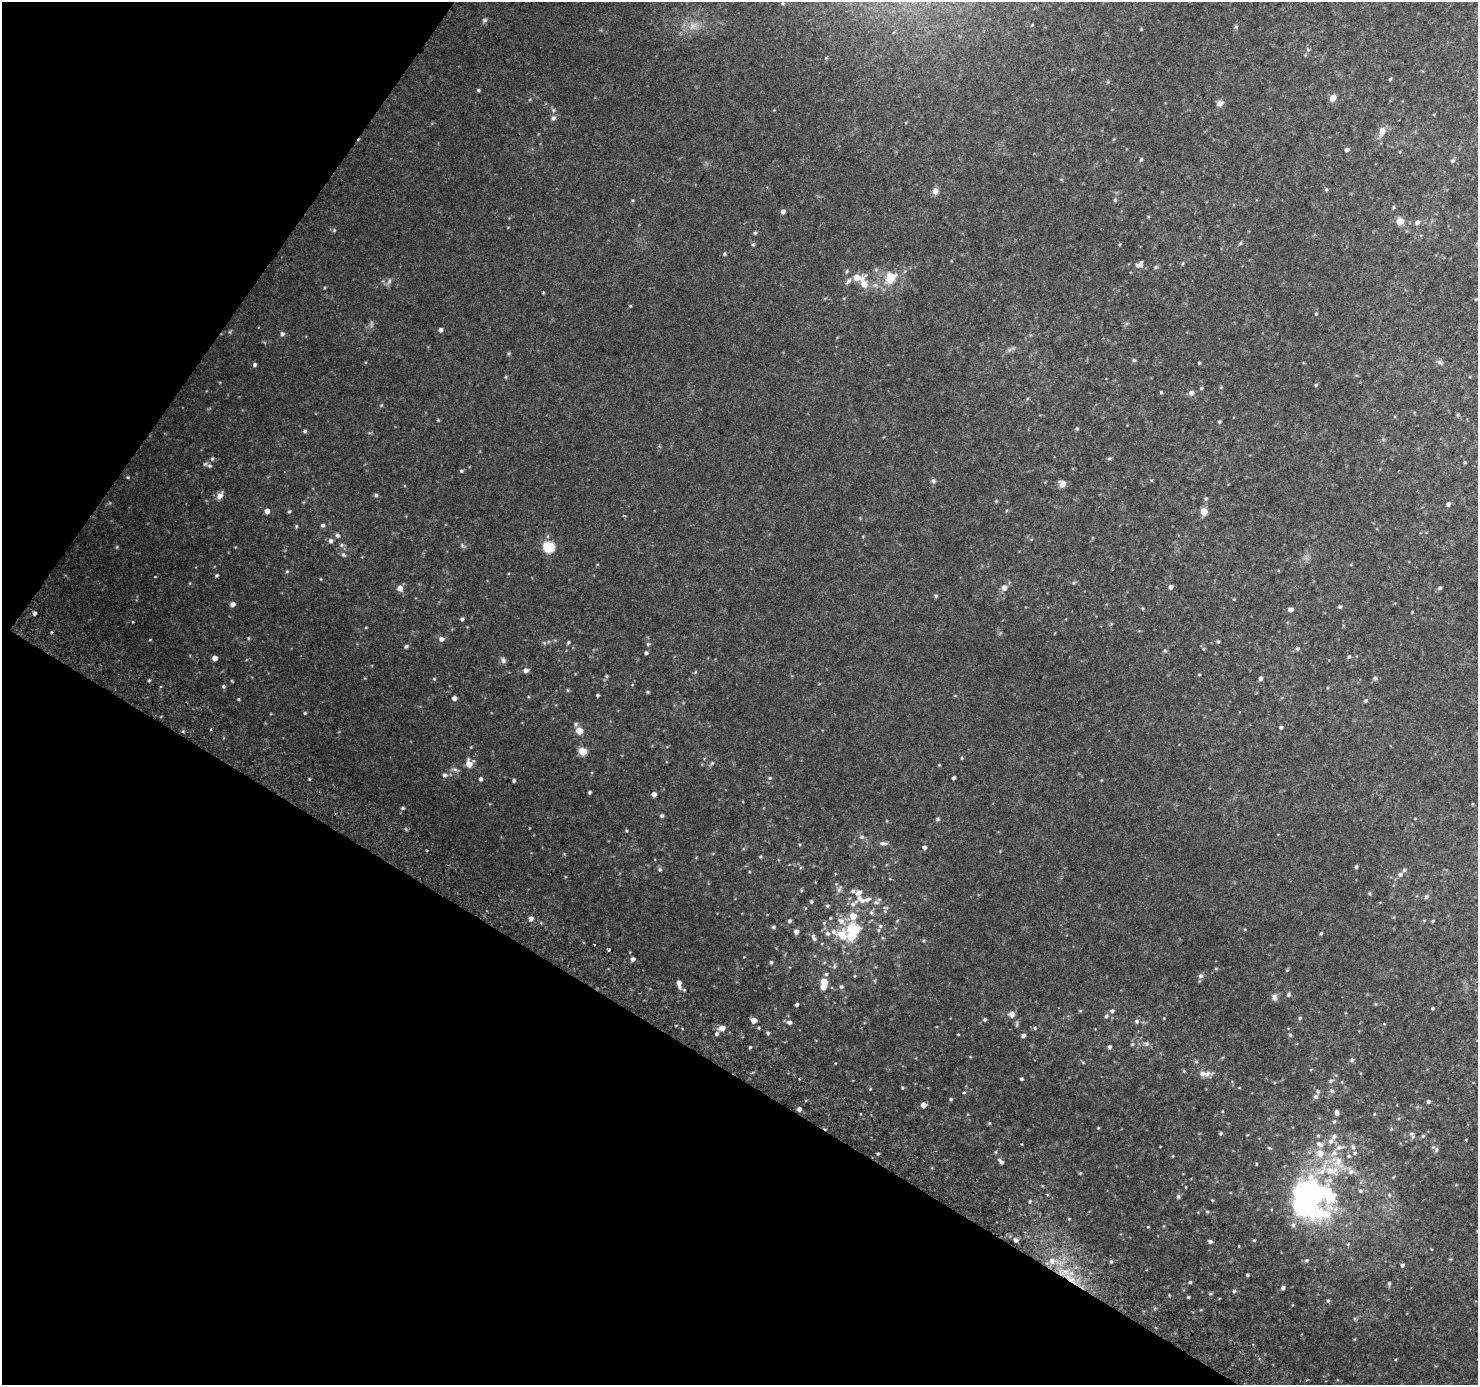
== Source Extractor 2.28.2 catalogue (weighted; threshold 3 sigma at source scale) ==
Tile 9 of 4 x 4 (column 1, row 3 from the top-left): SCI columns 32-1507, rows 1673-3055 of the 5961 x 6042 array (HDU 1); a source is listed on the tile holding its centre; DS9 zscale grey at full resolution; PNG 1480 x 1387 px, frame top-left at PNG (2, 2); no overlay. Shown black and unused: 30% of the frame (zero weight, under 2 of 3 exposures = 2% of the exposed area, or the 3 px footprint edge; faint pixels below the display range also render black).
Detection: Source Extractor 2.28.2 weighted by HDU 2 'WHT'; one run over the whole footprint, this tile lists its part. Background 0.0747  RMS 0.013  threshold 0.0567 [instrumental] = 3 sigma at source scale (4.5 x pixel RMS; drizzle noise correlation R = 1.50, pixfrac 1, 0.0396/0.0396 arcsec/px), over >= 5 px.
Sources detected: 330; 4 too faint to see at this stretch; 4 inside a brighter object's white glare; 1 cosmic-ray / hot-pixel residue — not listed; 23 inside a brighter listed object's ellipse — not listed separately; the other 298 listed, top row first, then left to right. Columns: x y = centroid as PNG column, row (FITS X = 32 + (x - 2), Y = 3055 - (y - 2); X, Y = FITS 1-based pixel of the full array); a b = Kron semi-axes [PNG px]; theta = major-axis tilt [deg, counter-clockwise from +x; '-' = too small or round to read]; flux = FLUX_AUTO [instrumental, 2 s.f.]
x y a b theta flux
782 3 5 4 - 1.6
484 20 7 6 - 2.6
1032 25 4 3 - 1.1
693 26 13 11 29 13
1236 27 6 5 - 1.9
1141 29 4 4 - 1.2
1308 50 5 5 - 1.9
1305 55 6 3 71 1.1
1390 79 4 4 - 1.6
478 90 5 4 - 1.8
1333 98 5 4 - 14
1220 103 9 7 30 5.4
553 110 6 6 - 2.4
553 118 7 6 - 4.1
1382 132 11 7 72 9.4
1347 150 4 4 - 4.1
1141 159 5 4 - 1.8
1453 161 6 5 - 2.8
1326 189 5 4 - 1.6
935 191 9 8 - 5.6
632 200 4 3 - 1.2
1115 200 5 4 - 1.6
783 211 4 4 - 4.9
1400 222 5 5 - 21
1417 222 6 5 - 4.5
334 230 5 4 - 1.7
755 233 5 4 - 1.7
1240 243 6 4 44 1.6
753 244 5 4 - 1.6
1120 244 5 3 - 1
724 254 5 4 - 1.6
1182 263 6 3 71 1.5
1138 265 12 7 3 5.4
1156 267 6 4 17 2.2
846 271 6 4 58 2
890 279 9 7 69 32
848 281 9 5 52 3.9
864 284 11 9 -46 11
875 285 8 6 -2 4.3
543 293 3 3 - 1
1476 299 4 3 - 1.1
630 306 4 4 - 1.1
1316 314 4 4 - 1.2
440 330 5 4 - 4.2
282 334 5 5 - 4
1010 350 8 5 45 2.9
509 353 6 3 59 1.5
1134 360 5 4 - 1.9
1440 362 9 6 -30 3.2
1199 363 3 3 - 1.4
255 365 5 4 - 2.5
1316 385 4 4 - 1.7
1221 387 5 3 - 1.1
1201 388 4 4 - 1.5
1161 392 4 3 - 1.6
1191 393 7 6 - 4.8
381 405 5 4 - 1.3
1458 415 6 4 90 1.5
438 420 4 4 - 1.1
1219 422 4 4 - 1.8
1077 428 5 4 - 1.6
305 431 4 4 - 2.2
212 458 6 5 - 2.1
1109 458 5 4 - 1.8
1465 462 4 4 - 1.3
210 466 7 5 -1 3.1
461 471 5 4 - 1.7
128 477 4 4 - 1.2
933 481 6 6 - 2.7
1062 484 8 7 - 7
376 495 5 4 - 2.3
220 496 10 6 58 6.9
1206 499 5 5 - 2
1448 504 5 4 - 4
267 511 5 5 - 6.7
289 511 5 4 - 1.7
1204 511 5 5 - 18
323 525 5 4 - 2.8
296 526 5 4 - 1.4
337 535 6 5 - 3.1
331 541 6 5 - 3.7
341 545 6 5 - 2.4
462 545 7 5 -48 2.5
548 546 6 6 - 98
117 547 5 4 - 1.3
343 555 7 5 -40 2.4
287 571 5 4 - 1.7
217 575 5 4 - 1.7
155 577 4 3 - 0.81
321 579 4 3 - 0.88
190 583 5 3 - 1.1
1074 583 5 4 - 1.6
1170 587 5 4 - 5.1
400 588 5 5 - 9.5
1004 588 6 6 - 7.2
1440 588 6 5 - 2.2
936 596 5 4 - 2.2
1234 599 4 4 - 1
232 604 5 4 - 5.6
1340 607 5 5 - 2
1142 608 4 4 - 1.2
1290 610 4 4 - 5.4
1412 612 3 2 - 0.84
34 613 4 3 - 2.7
462 619 4 4 - 2.3
366 627 4 3 - 1.1
248 638 5 4 - 1.4
441 639 6 5 - 5.1
150 640 4 3 - 0.87
568 642 5 4 - 1.9
1218 642 5 4 - 1.8
648 644 5 5 - 1.8
406 646 5 4 - 2.5
1203 649 5 4 - 1.3
1297 649 5 5 - 2.4
1165 651 6 5 - 2
646 653 4 4 - 2.1
1349 657 5 4 - 2.2
214 658 4 4 - 6.8
503 660 9 6 -72 3.5
526 670 5 5 - 5.9
695 672 6 3 71 1.3
1199 674 4 3 - 1.1
606 676 5 5 - 1.6
1260 678 5 4 - 4
1375 678 6 6 - 2.3
434 679 5 4 - 1.4
232 681 5 3 - 0.98
224 686 5 4 - 2.2
568 690 5 4 - 1.3
648 692 5 4 - 1.6
598 695 3 3 - 1.8
955 696 5 3 - 0.97
454 698 4 4 - 5.7
238 699 4 3 - 1.3
1365 701 5 4 - 2
305 713 4 4 - 1.5
576 724 6 5 - 2.3
1281 727 4 4 - 2.7
211 729 4 2 - 1.1
183 731 5 4 - 1.5
579 731 5 5 - 20
471 747 4 4 - 1.1
583 751 5 5 - 33
962 758 4 4 - 1.5
712 763 7 4 45 2
469 764 7 6 - 14
939 765 3 3 - 0.94
455 769 10 6 -19 3.9
445 775 7 6 - 3.6
770 778 6 4 19 1.8
954 778 4 3 - 2.7
309 779 4 3 - 1.1
480 779 4 4 - 3.4
514 781 4 4 - 2.2
589 792 3 3 - 1.8
654 794 4 4 - 6.1
1472 804 5 3 - 0.9
403 808 4 4 - 2.2
662 816 4 4 - 2.6
937 819 5 4 - 2.1
627 830 4 4 - 1.5
862 837 7 6 - 3.1
883 843 10 5 0 4.6
924 847 4 4 - 3.4
760 856 4 4 - 1.5
1356 867 4 3 - 2.1
660 870 5 5 - 2.2
1400 874 7 6 - 4.1
565 877 4 3 - 0.94
839 889 11 5 60 3.6
801 890 4 4 - 1.3
859 893 7 6 - 7.1
1369 893 5 4 - 1.4
1426 897 6 5 - 3.2
867 899 15 6 25 6.9
811 901 5 4 - 2.1
876 902 9 6 8 4.3
853 904 19 6 39 8.2
827 906 5 5 - 2
885 907 8 4 -1 2.3
871 913 7 6 - 2.9
853 916 7 6 - 19
531 918 6 5 - 4.9
789 921 5 4 - 2.6
1432 921 4 3 - 1.6
880 926 7 5 15 2.8
773 927 4 4 - 2.3
853 929 6 6 - 86
796 932 7 6 - 3.8
1321 933 4 3 - 1.6
841 935 27 16 -22 33
814 937 10 5 -66 4.2
924 941 5 4 - 1.5
594 945 3 3 - 3.8
633 959 4 4 - 4.7
771 962 5 4 - 2
1216 969 5 3 - 1.2
1287 970 6 4 45 1.3
826 974 5 5 - 1.8
1200 976 6 6 - 3.5
824 981 6 6 - 13
679 984 10 5 -80 7.7
841 987 5 5 - 2.6
1288 994 5 4 - 2.6
1274 997 9 7 -80 4.5
797 1005 4 4 - 2.6
1432 1008 3 3 - 1.5
1080 1011 5 3 - 1.2
1112 1011 6 5 - 3.1
1012 1014 8 7 - 6
1106 1016 6 5 - 2.6
1164 1018 4 4 - 0.96
1300 1018 6 4 25 1.8
985 1019 4 4 - 2.1
753 1020 5 4 - 11
1137 1021 6 5 - 2.8
789 1022 6 5 - 4.4
1017 1024 10 3 89 2.1
722 1028 7 5 7 7.9
759 1028 4 3 - 1.5
1035 1028 5 4 - 1.6
768 1033 5 4 - 2.1
716 1034 6 6 - 2.8
958 1034 3 3 - 0.99
1290 1035 5 5 - 1.8
1023 1036 5 5 - 3.5
1132 1044 5 4 - 1.5
1147 1044 7 7 - 3.4
750 1047 3 3 - 1.7
1109 1047 5 4 - 2.6
970 1057 5 3 - 0.97
1352 1060 6 6 - 2.7
1196 1061 5 5 - 1.8
1184 1071 4 4 - 1.3
1202 1074 17 7 1 9.9
1021 1079 3 3 - 2
1331 1081 7 5 26 2.7
902 1088 4 4 - 1.5
870 1089 4 3 - 1
1332 1091 7 5 -11 2.7
964 1092 4 4 - 1.4
1316 1096 6 6 - 3
951 1099 4 3 - 1.9
1428 1101 4 4 - 2.6
924 1105 5 4 - 8.3
799 1109 4 4 - 4.6
1337 1113 6 4 -76 4.7
1374 1114 5 3 - 1.1
1334 1121 6 4 65 2
989 1123 5 4 - 1.3
1098 1128 3 3 - 1.1
1391 1129 5 5 - 1.6
1221 1133 4 4 - 1.7
1411 1134 7 6 - 3.3
1423 1136 6 5 - 1.7
1466 1139 4 3 - 0.85
1330 1141 8 7 - 5.8
1319 1144 13 8 -33 7.5
1353 1147 9 5 -75 3.7
1269 1148 6 4 -20 1.7
1436 1149 8 6 -79 3.2
1320 1153 8 8 - 13
1334 1153 13 9 29 11
878 1154 4 3 - 1.6
1173 1156 4 3 - 0.91
1349 1156 6 5 - 2.6
1001 1161 9 5 -48 4.4
1256 1164 4 3 - 0.97
1350 1171 13 8 -60 8.3
1080 1173 4 3 - 1.2
1186 1187 5 3 - 0.84
1360 1191 6 5 - 2.5
1389 1195 6 5 - 2.4
1178 1196 6 5 - 2.3
1314 1198 46 26 58 240
1212 1200 4 3 - 1.1
1030 1201 6 4 83 1.7
1207 1212 4 4 - 1.5
1069 1219 3 3 - 1.1
1148 1227 3 3 - 0.97
1016 1240 5 5 - 4
1254 1240 3 3 - 1.3
1210 1241 5 4 - 3.2
1348 1244 5 3 - 1.1
1306 1260 5 4 - 2
1052 1261 9 8 - 9.8
1111 1261 5 4 - 2
1402 1265 4 4 - 2.5
1247 1275 3 3 - 1.8
1071 1279 25 7 -37 23
1190 1282 4 4 - 2
1389 1283 6 4 -77 2
1283 1287 4 4 - 3.2
1234 1291 6 5 - 2.2
1211 1294 5 3 - 1.5
1188 1297 3 3 - 1.4
1328 1300 5 4 - 1.7
Overlapping masked pixels (flux is a lower limit): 1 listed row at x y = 1071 1279